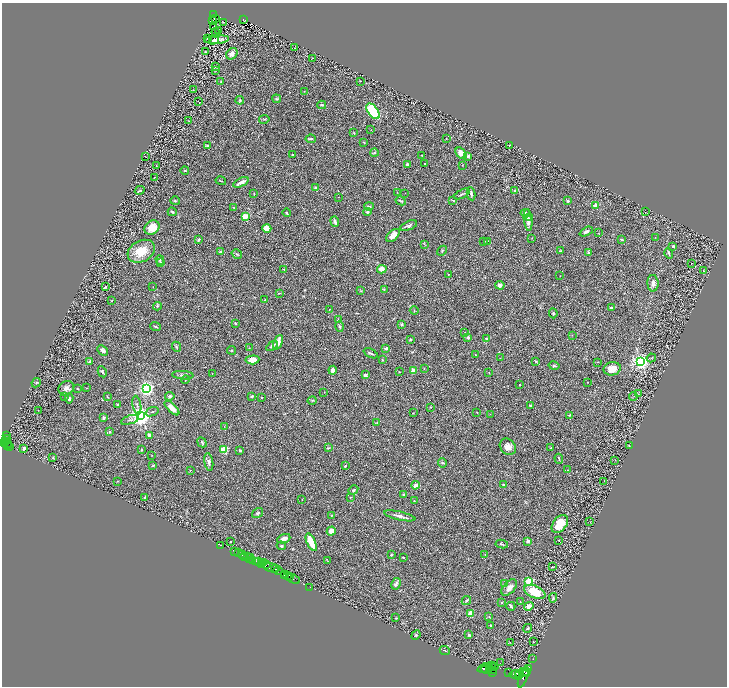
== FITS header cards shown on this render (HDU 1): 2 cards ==
NAXIS1  =                 1449
NAXIS2  =                 1368

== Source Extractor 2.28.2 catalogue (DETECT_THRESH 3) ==
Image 1449 x 1368 px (HDU 1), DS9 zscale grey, zoomed out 1/2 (1 PNG px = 2 x 2 image px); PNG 729 x 688 px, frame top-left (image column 1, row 1367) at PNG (2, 3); each listed source drawn as its Kron ellipse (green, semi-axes under 4 px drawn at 4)
Background 0.394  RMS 0.028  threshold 0.0841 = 3 sigma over >= 5 px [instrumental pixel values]
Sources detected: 346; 42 cannot appear on this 1/2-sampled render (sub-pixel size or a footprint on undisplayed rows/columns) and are neither listed nor drawn; the other 304 listed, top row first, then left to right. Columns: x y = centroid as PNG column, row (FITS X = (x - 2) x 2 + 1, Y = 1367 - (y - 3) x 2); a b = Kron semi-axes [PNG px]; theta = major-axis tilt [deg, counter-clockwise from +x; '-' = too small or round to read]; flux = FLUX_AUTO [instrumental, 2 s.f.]
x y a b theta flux
213 14 2 1 - 43
216 19 2 1 - 1.7
212 20 2 1 - 1.2
244 20 3 2 - 28
224 23 3 1 - 2
213 26 3 1 - 4.9
218 31 2 1 - 75
216 33 5 2 - 2.9
208 39 3 1 - 2.1
214 40 5 3 - 13
217 40 12 4 4 26
295 47 2 1 - 2
206 52 2 1 - 37
232 54 6 5 - 19
312 58 3 2 - 2.4
216 67 3 2 - 2.7
215 70 3 1 - 1.5
221 81 2 1 - 2.2
360 81 2 1 - 1.3
193 90 2 1 - 1.6
304 91 2 2 - 1.8
277 99 4 4 - 6.8
240 100 4 3 - 5.6
198 101 3 1 - 1.6
322 105 4 3 - 7.4
373 111 9 5 -54 390
264 119 5 3 - 5
189 121 2 1 - 1.5
371 130 2 2 - 1.9
354 133 3 2 - 2.9
311 139 5 3 - 8
446 139 2 1 - 3.6
364 142 3 2 - 3.2
207 145 3 3 - 7.5
509 145 2 2 - 1.6
374 153 4 4 - 5.8
461 153 7 4 -47 51
293 154 3 2 - 3.6
421 155 2 1 - 2.6
468 156 2 2 - 28
145 157 2 1 - 1.7
407 164 3 3 - 7.5
425 164 2 1 - 2.4
156 165 4 2 - 2.8
462 165 2 2 - 2.3
185 170 4 2 - 4.6
155 177 3 2 - 1.9
221 181 5 2 - 4.7
241 182 8 3 27 34
315 188 2 2 - 30
140 190 5 2 - 6.8
514 191 3 2 - 4.8
397 192 3 2 - 1.8
405 193 2 2 - 1.4
254 194 3 2 - 2.2
462 194 8 2 25 8.5
471 194 7 3 -80 13
338 197 2 1 - 2.2
452 200 4 2 - 3.7
175 201 4 3 - 5.6
401 201 5 2 - 5.5
568 201 3 3 - 5.7
596 205 2 2 - 130
369 206 5 3 - 10
234 207 3 2 - 2.9
172 212 4 2 - 6.1
367 212 4 4 - 9
645 212 2 1 - 1.5
286 213 4 2 - 8.1
525 213 5 3 - 13
245 217 3 3 - 250
530 217 4 2 - 7.7
528 220 11 3 -84 23
335 222 5 3 - 21
409 226 9 4 22 15
152 228 8 6 37 63
267 228 4 3 - 74
586 232 7 3 27 15
598 233 2 2 - 3.6
393 235 8 4 44 33
655 237 2 2 - 2.1
532 238 2 2 - 2
622 239 4 2 - 5.9
199 240 3 2 - 8.4
487 241 3 2 - 5.8
484 242 2 2 - 2.1
424 244 4 2 - 3.3
673 246 3 3 - 8.2
141 251 14 10 29 110
221 251 4 2 - 7.4
442 251 5 3 - 6
560 251 3 3 - 7.3
588 253 3 3 - 9
669 253 5 3 - 8.8
237 254 5 3 - 6.8
160 260 5 3 - 4.1
160 262 4 3 - 4.5
691 263 2 1 - 26
382 269 5 3 - 38
284 270 3 2 - 3
704 271 2 2 - 2.2
448 274 3 2 - 3.5
560 276 2 1 - 1.5
653 283 8 5 -87 23
500 285 4 4 - 25
105 287 2 2 - 6.4
153 287 2 1 - 1.4
384 289 4 2 - 4.9
361 291 4 2 - 4
279 293 4 2 - 2.9
265 300 2 2 - 3.6
112 301 2 2 - 4.8
157 306 4 3 - 5
612 307 3 2 - 9.5
329 309 2 2 - 2
414 310 4 3 - 4.1
553 313 5 3 - 6.1
338 320 3 2 - 3.2
235 323 2 2 - 7.7
402 324 3 2 - 11
340 326 5 3 - 7.7
155 327 5 2 - 6.2
465 333 3 2 - 3.3
572 335 3 2 - 2
468 337 4 3 - 9.5
410 339 2 2 - 17
487 339 2 2 - 2.6
278 342 8 4 66 37
272 346 6 4 34 19
176 347 5 3 - 5.9
249 348 2 2 - 2.7
386 348 3 3 - 13
103 350 6 4 -43 15
231 350 4 2 - 4
371 353 8 2 -24 7.7
475 355 4 2 - 3.4
500 358 3 2 - 2.3
651 358 4 3 - 5.7
252 360 7 4 5 62
383 360 3 3 - 3.8
536 361 3 2 - 5.1
89 362 4 2 - 9.4
597 362 2 2 - 2.4
641 362 4 3 - 2200
554 366 5 4 - 6.8
424 368 3 1 - 2.1
612 369 9 6 12 66
333 370 4 4 - 17
413 370 2 2 - 95
102 372 6 3 -61 7.5
399 372 2 2 - 1.9
212 373 2 1 - 2.7
489 373 3 2 - 3.2
183 375 11 3 -3 12
365 375 4 3 - 18
186 380 4 2 - 3.8
588 382 2 2 - 2.9
36 383 5 3 - 6.6
519 384 2 2 - 5
66 388 8 7 - 25
87 388 3 2 - 2.9
147 388 3 3 - 1900
78 389 3 3 - 4
324 392 2 1 - 1.3
638 394 3 2 - 3.2
170 396 5 4 - 12
65 397 3 2 - 6.5
107 397 3 2 - 4.7
252 397 2 2 - 13
633 397 4 2 - 2.9
262 398 2 2 - 3.7
69 399 5 4 - 14
312 400 4 3 - 6.5
117 405 3 3 - 5.1
137 405 9 3 -80 11
530 405 3 3 - 6.5
431 407 2 2 - 3.9
172 408 9 4 -44 37
38 410 2 1 - 1.3
152 412 6 2 20 6.1
477 412 2 2 - 2.8
413 413 3 2 - 2.3
490 414 3 2 - 2.7
570 415 3 3 - 3.3
141 416 4 4 - 4300
103 418 2 2 - 9.3
130 420 9 3 18 14
377 423 3 2 - 2.8
224 426 3 2 - 1.8
110 432 3 2 - 6.1
6 435 2 1 - 11
149 435 4 4 - 16
6 439 4 3 - 200
5 441 2 1 - 250
202 442 5 3 - 9.3
3 443 3 2 - 620
7 443 4 2 - 130
7 445 4 2 - 110
9 446 3 1 - 110
629 446 3 2 - 3.1
508 447 9 7 -47 36
24 448 3 3 - 12
328 448 4 3 - 4.6
551 448 3 2 - 4.9
224 449 3 3 - 340
141 450 2 2 - 6.2
240 451 3 3 - 5.1
152 455 2 2 - 2.4
53 458 2 2 - 4.1
559 459 5 2 - 5.1
615 460 2 2 - 2.2
209 462 9 4 -81 14
442 463 5 4 - 8
153 465 4 2 - 4.1
345 466 3 2 - 7.3
190 470 2 2 - 2.6
567 470 2 2 - 3.2
117 481 3 2 - 2.3
604 481 2 1 - 1.8
416 485 4 3 - 24
503 485 2 2 - 26
353 490 5 3 - 7.6
404 495 4 3 - 13
144 497 3 2 - 7.3
350 497 3 2 - 2.8
302 500 2 1 - 1.3
414 501 3 2 - 3.2
257 513 6 4 36 9.4
331 516 3 2 - 2.9
400 516 16 4 -13 25
590 522 3 2 - 1.4
560 524 10 6 52 100
331 531 4 4 - 45
284 539 7 4 23 26
559 540 3 2 - 4
528 541 2 2 - 36
230 542 2 2 - 6.7
311 542 9 3 -65 120
502 544 6 2 -10 5.9
220 545 3 1 - 6.3
281 546 5 3 - 8.6
234 551 2 1 - 15
239 553 3 1 - 130
485 554 2 1 - 2.4
242 555 2 2 - 780
391 555 3 3 - 6.7
245 557 3 1 - 19
247 557 4 2 - 35
403 557 2 2 - 4.6
250 559 4 2 - 42
253 560 4 1 - 44
327 560 3 2 - 2.8
256 561 2 1 - 420
259 561 3 1 - 340
263 563 3 2 - 240
262 564 3 1 - 310
266 564 2 2 - 160
552 567 3 2 - 4
271 568 8 3 -16 610
275 569 4 3 - 470
278 570 5 3 - 190
284 575 2 2 - 390
287 575 2 1 - 200
290 577 2 2 - 460
293 579 7 2 -27 85
529 581 3 3 - 330
396 584 6 3 62 12
505 584 2 2 - 2.4
310 587 2 1 - 18
509 588 10 5 47 28
535 592 11 6 -23 120
553 598 4 2 - 4.8
466 600 5 2 - 7.7
520 602 4 2 - 3.3
502 603 2 2 - 4
511 606 4 2 - 11
529 606 5 4 - 35
471 613 2 2 - 110
489 617 4 2 - 3.1
396 618 3 2 - 2.7
490 625 2 2 - 6
528 628 4 3 - 9
416 635 5 3 - 7.7
469 635 4 4 - 7.1
510 642 2 1 - 1.3
533 642 3 2 - 1.7
445 650 5 2 - 4.1
533 659 2 1 - 3.2
500 663 2 1 - 1.5
491 665 2 2 - 690
490 667 3 2 - 1400
494 667 4 3 - 1700
484 668 6 2 23 2500
528 669 2 1 - 200
487 670 6 3 -15 4300
493 670 4 2 - 1000
509 672 2 1 - 110
524 672 5 2 - 2000
527 672 2 1 - 640
492 673 2 2 - 1400
520 673 3 2 - 730
515 674 6 4 3 4400
518 676 3 2 - 1400
523 677 11 3 71 2200
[42 sub-pixel or undisplayed-footprint detections neither listed nor drawn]